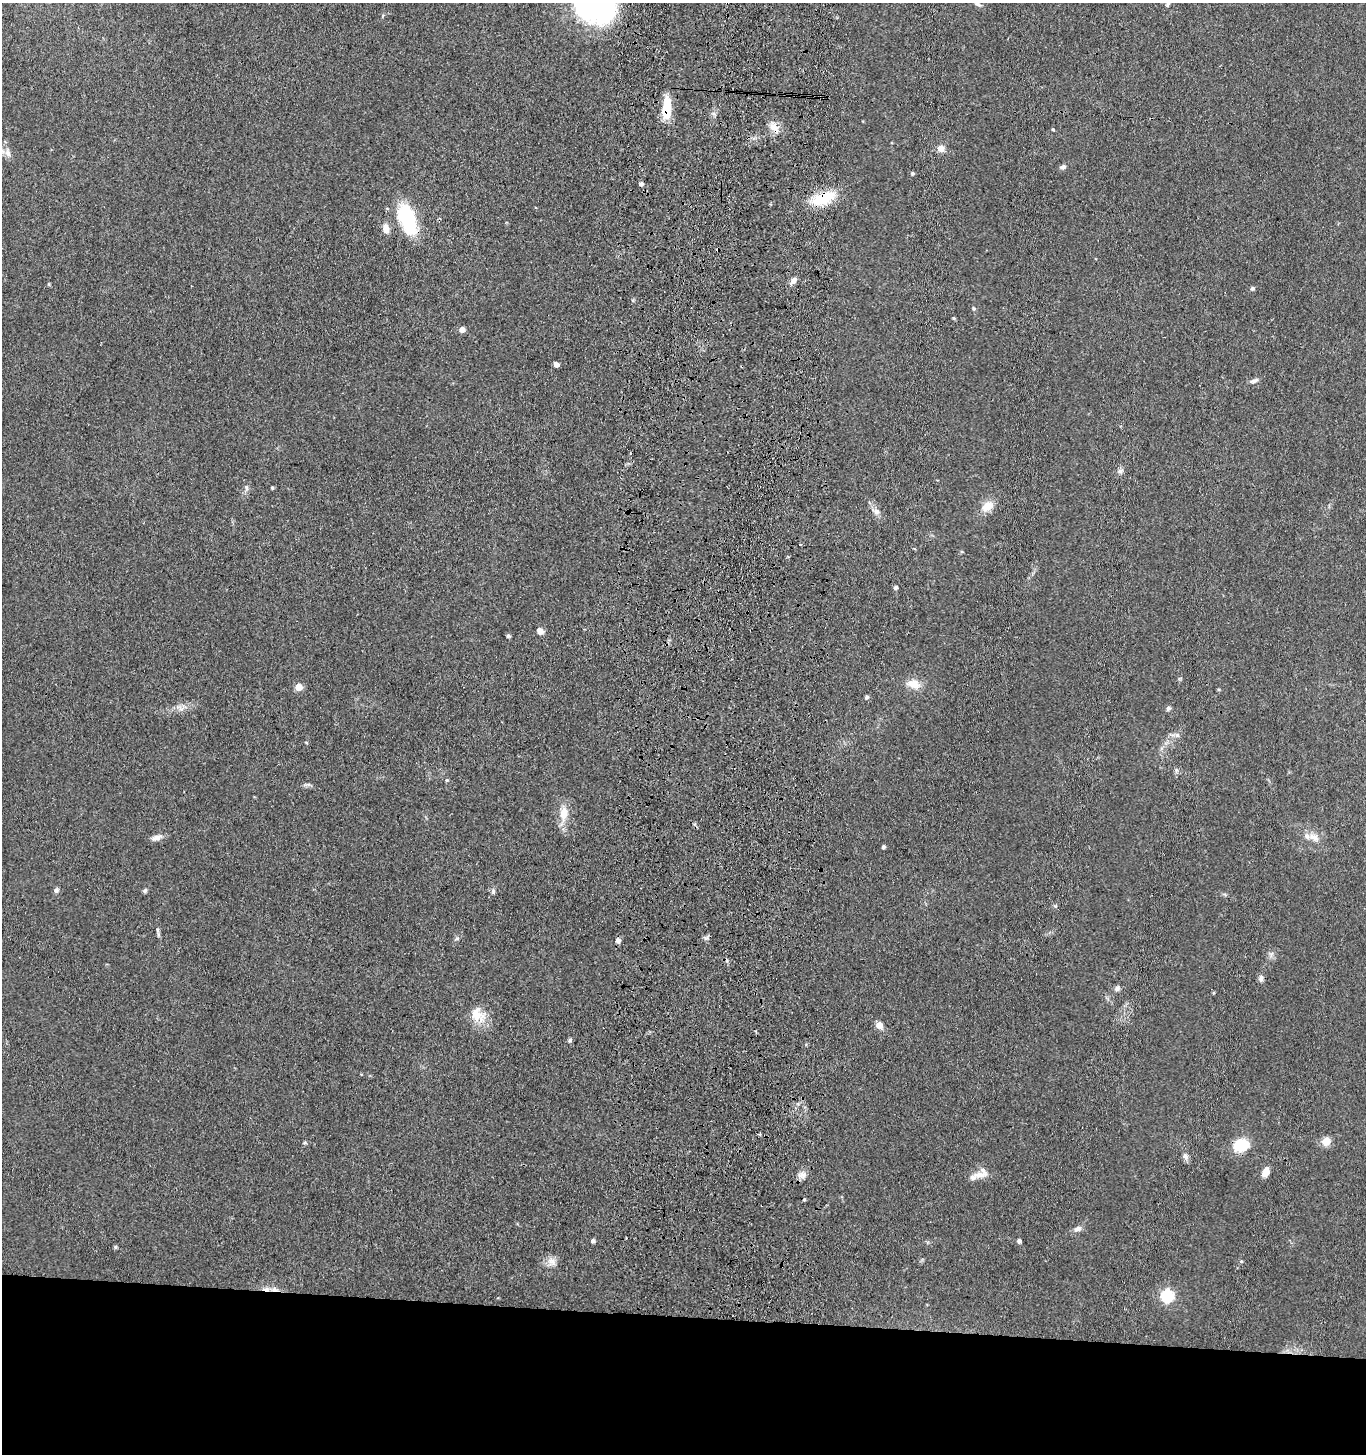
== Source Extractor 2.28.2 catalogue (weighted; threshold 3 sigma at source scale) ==
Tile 8 of 3 x 3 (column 2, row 3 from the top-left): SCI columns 1570-2933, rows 3-1454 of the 4543 x 4361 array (HDU 1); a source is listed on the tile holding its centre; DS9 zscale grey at full resolution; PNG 1368 x 1456 px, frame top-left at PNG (2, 3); no overlay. Shown black and unused: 10% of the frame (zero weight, under 3 of 4 exposures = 5% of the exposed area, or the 3 px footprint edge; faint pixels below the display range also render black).
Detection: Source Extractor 2.28.2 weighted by HDU 2 'WHT'; one run over the whole footprint, this tile lists its part. Background 0.0674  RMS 0.0074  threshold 0.0332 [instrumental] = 3 sigma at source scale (4.5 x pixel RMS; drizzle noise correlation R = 1.50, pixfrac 1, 0.05/0.05 arcsec/px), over >= 5 px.
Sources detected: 77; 7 cosmic-ray / hot-pixel residue — not listed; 1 inside a brighter listed object's ellipse — not listed separately; the other 69 listed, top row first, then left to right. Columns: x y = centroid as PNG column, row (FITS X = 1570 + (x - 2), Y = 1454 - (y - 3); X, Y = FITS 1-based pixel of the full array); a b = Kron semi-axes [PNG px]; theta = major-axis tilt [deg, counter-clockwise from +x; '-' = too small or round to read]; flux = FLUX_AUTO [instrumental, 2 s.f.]
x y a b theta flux
977 4 10 4 -19 1.6
1168 4 6 5 - 1.4
594 5 39 34 -10 200
666 109 27 10 85 19
774 128 17 9 -45 6.8
1053 129 4 3 - 0.87
941 148 9 8 - 4.9
8 153 11 7 -71 3.7
1063 167 7 6 - 2.1
912 173 4 4 - 1.3
823 198 33 14 22 26
407 219 36 18 -70 47
385 229 12 8 -82 5.9
794 280 8 6 61 3.8
1252 288 6 5 - 1.4
974 308 5 4 - 0.98
954 318 4 4 - 0.95
462 329 6 5 - 4.2
556 364 4 4 - 3.5
1254 381 12 5 21 2.4
1120 471 8 6 23 2.4
246 487 8 5 -84 1.9
272 488 4 3 - 0.99
988 506 17 11 44 9.1
876 511 15 7 -28 4
800 544 3 3 - 2.1
896 587 4 4 - 1.7
540 631 8 6 -32 4.1
508 636 4 4 - 1.5
913 684 19 12 -13 8.8
299 687 5 5 - 11
1219 689 5 3 - 0.76
867 697 5 5 - 1.5
1168 708 6 6 - 1.8
1177 735 6 6 - 2
1176 770 7 6 - 1.7
447 780 5 4 - 1
308 784 7 4 1 1.6
564 813 19 11 86 11
1314 837 16 10 -21 6.5
156 838 16 7 17 3.8
883 847 4 4 - 1.7
56 890 6 6 - 2.1
145 891 6 5 - 1.4
493 891 7 5 90 1.6
1055 906 5 5 - 1.1
157 930 7 4 -89 1.4
618 940 5 5 - 3.1
1271 954 7 5 35 1.9
1261 978 8 6 79 2.8
1117 988 8 6 51 2.2
476 1014 21 17 -83 13
879 1025 9 7 -50 4.6
570 1040 6 5 - 1.5
760 1134 5 3 - 0.82
1326 1141 11 9 61 6.8
305 1143 6 3 -18 0.86
1241 1145 15 11 12 24
1185 1156 10 7 -49 2.7
1266 1172 10 6 62 6.6
802 1175 13 7 4 4.1
979 1175 22 10 23 8.1
1077 1229 11 7 26 3.3
593 1241 4 4 - 2.3
1019 1241 4 4 - 1.8
115 1247 5 5 - 0.95
552 1261 12 12 - 5.6
1241 1261 5 4 - 0.83
1167 1295 6 6 - 91
Overlapping masked pixels (flux is a lower limit): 3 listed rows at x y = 666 109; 774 128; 823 198
Isophote crosses this tile's border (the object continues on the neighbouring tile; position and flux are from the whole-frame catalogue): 1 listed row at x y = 594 5
Unlisted compact peaks at least as high as the median listed source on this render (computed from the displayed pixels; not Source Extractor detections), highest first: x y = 457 938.